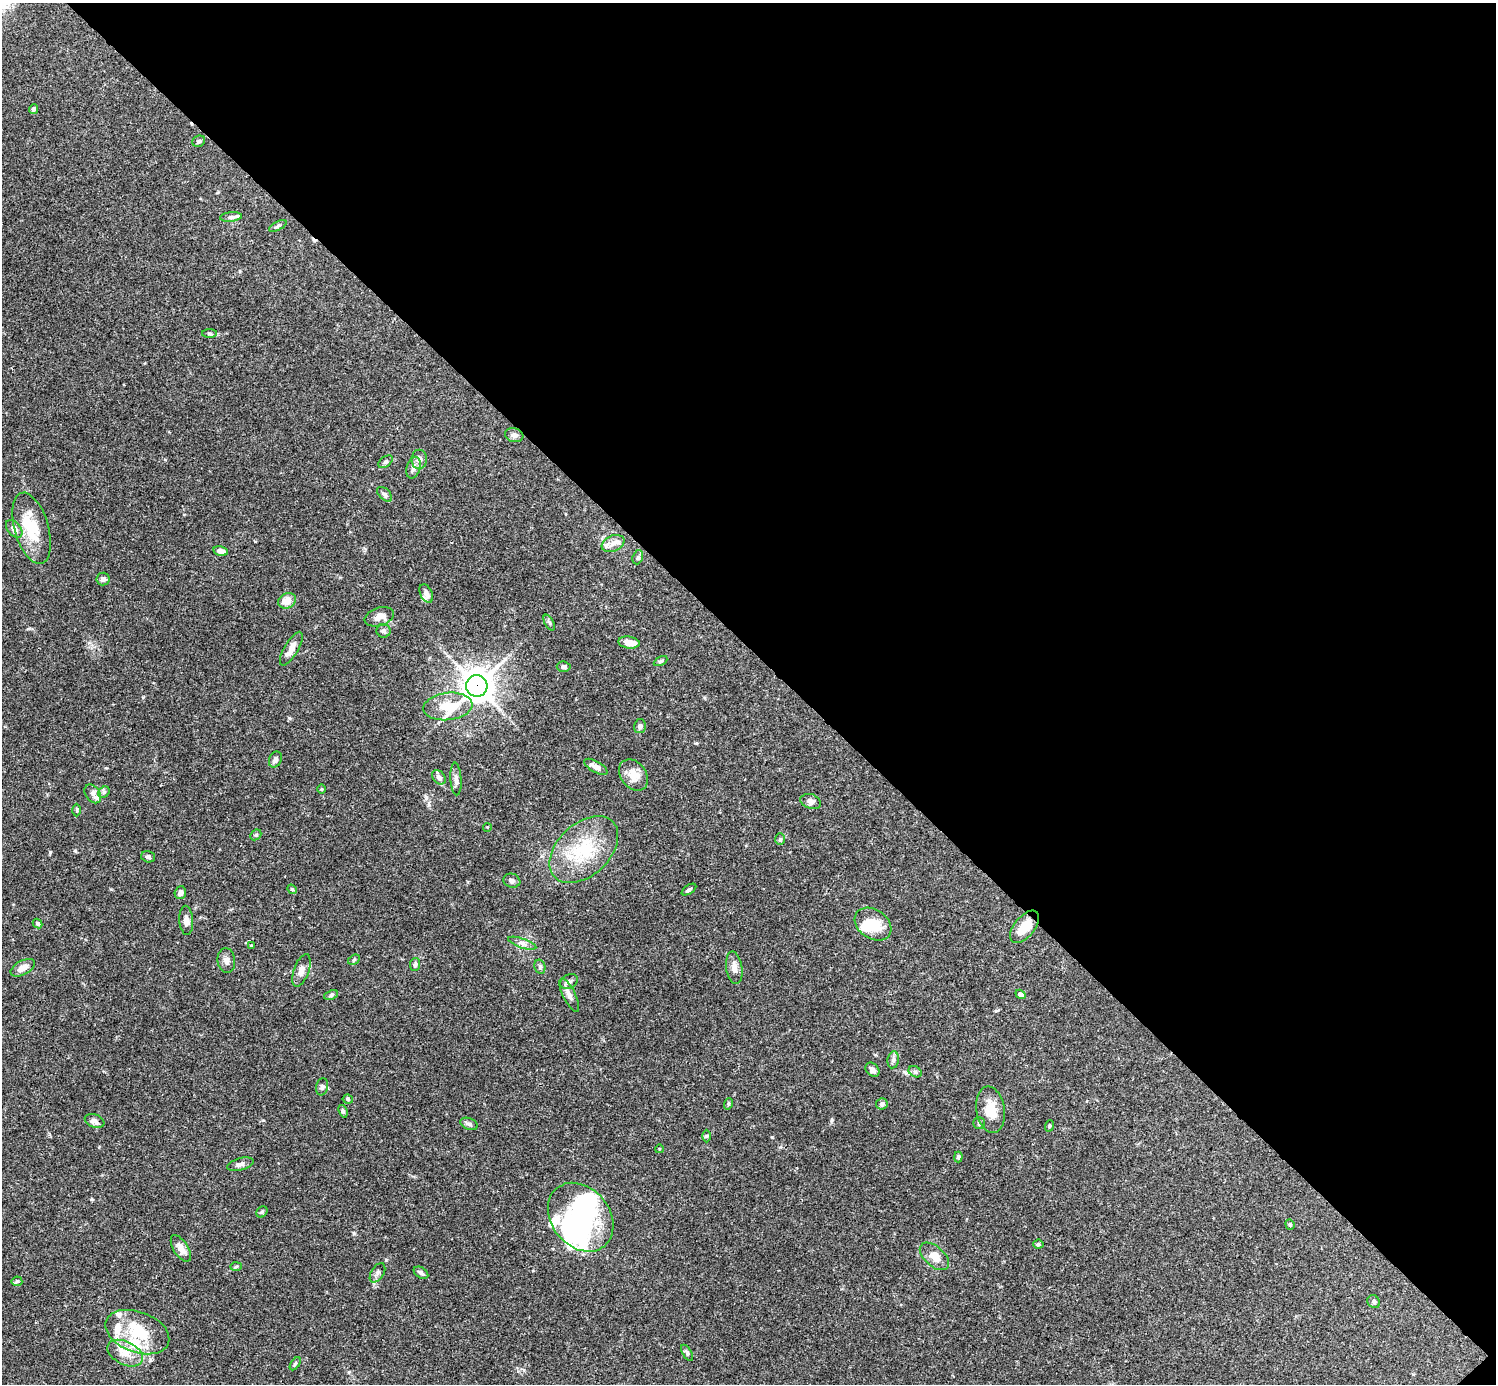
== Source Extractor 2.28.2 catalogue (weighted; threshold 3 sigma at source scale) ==
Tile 8 of 4 x 4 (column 4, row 2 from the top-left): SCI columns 4485-5978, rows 2920-4301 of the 5982 x 5981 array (HDU 1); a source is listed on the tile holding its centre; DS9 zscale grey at full resolution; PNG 1498 x 1386 px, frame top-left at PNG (2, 3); each listed source drawn as its Kron ellipse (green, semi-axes under 4 px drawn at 4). Shown black and unused: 47% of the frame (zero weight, under 3 of 4 exposures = <1% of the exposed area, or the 3 px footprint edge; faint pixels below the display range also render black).
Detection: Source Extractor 2.28.2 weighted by HDU 2 'WHT'; one run over the whole footprint, this tile lists its part. Background 0.0696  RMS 0.0032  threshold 0.0143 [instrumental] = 3 sigma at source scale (4.5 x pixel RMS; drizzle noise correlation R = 1.50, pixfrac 1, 0.05/0.05 arcsec/px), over >= 5 px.
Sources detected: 108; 4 inside a brighter object's white glare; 1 cosmic-ray / hot-pixel residue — neither listed nor drawn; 7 inside a brighter listed object's ellipse — not listed separately; the other 96 listed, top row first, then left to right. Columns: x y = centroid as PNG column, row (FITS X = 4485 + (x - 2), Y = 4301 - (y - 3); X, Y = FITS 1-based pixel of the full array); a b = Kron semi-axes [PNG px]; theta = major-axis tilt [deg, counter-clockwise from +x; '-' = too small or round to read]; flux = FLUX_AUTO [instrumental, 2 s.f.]
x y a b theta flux
33 109 5 4 - 0.82
199 141 7 5 23 0.76
231 217 11 4 5 1.1
278 226 9 4 26 0.59
210 334 7 3 -1 0.52
514 435 9 7 -15 1.3
419 459 9 8 - 1.6
386 462 8 5 37 0.65
413 468 11 6 74 1.5
385 494 9 5 -45 0.8
31 528 37 17 -74 12
14 529 10 6 -50 2.1
613 543 12 8 23 2.1
221 551 7 4 -12 1.7
638 557 7 5 72 0.69
103 579 6 6 - 1
426 593 10 6 -65 1.5
287 601 9 7 27 3.6
379 617 15 9 18 3.2
549 623 8 4 -62 0.61
383 631 7 7 - 0.86
629 642 11 6 -7 3.4
291 649 19 7 59 2.9
660 661 7 4 27 0.5
564 667 7 5 -5 0.93
477 686 11 10 - 440
448 706 25 13 7 10
640 726 7 6 - 0.92
275 760 8 6 66 1.2
596 767 13 5 -29 2.1
633 775 17 12 -54 4.2
439 777 8 6 -48 1.3
456 779 16 5 -86 1.4
322 789 5 3 - 0.3
104 792 6 5 - 0.6
93 794 10 7 -54 1.3
811 801 10 7 -20 1.4
77 810 6 4 -89 0.4
487 827 4 3 - 0.21
256 835 6 5 - 0.47
780 839 6 5 - 0.49
584 850 40 26 43 18
148 857 7 5 -15 0.78
512 881 8 7 - 1
292 889 5 4 - 0.35
689 890 8 4 34 0.6
180 893 6 5 - 1.5
186 920 14 7 -86 1.7
37 924 5 4 - 0.6
873 924 20 14 -35 7.1
1025 927 19 10 51 5.5
522 943 14 4 -19 1.3
251 945 4 3 - 0.32
226 960 12 8 -83 1.4
354 960 6 4 31 0.49
415 965 6 5 - 0.73
540 967 7 5 -77 0.65
23 968 13 7 29 2.5
734 968 16 8 -82 2
301 970 17 7 71 1.9
569 982 9 7 31 1.1
1020 994 5 4 - 1
331 995 7 4 22 0.59
569 995 18 6 -64 1.9
893 1060 8 5 80 0.94
872 1070 8 6 -47 1.4
915 1072 7 5 -29 0.7
322 1087 9 6 76 0.82
348 1099 5 4 - 0.47
728 1104 6 3 72 0.38
882 1104 6 5 - 0.86
991 1110 23 14 -81 6.2
343 1111 6 4 -70 0.55
95 1121 10 6 -20 1.2
979 1123 5 5 - 0.57
469 1124 9 5 -22 0.89
1049 1126 6 3 71 0.33
707 1136 6 4 90 0.4
659 1149 4 3 - 0.25
958 1157 5 4 - 0.59
240 1164 13 6 16 1.1
262 1212 6 5 - 0.45
581 1217 37 29 -50 39
1290 1224 5 4 - 0.45
1038 1244 5 4 - 0.53
181 1248 15 7 -57 2.3
934 1256 17 10 -41 3.8
236 1267 6 4 2 0.37
377 1273 11 6 58 1.1
421 1273 8 5 -32 0.8
17 1281 5 5 - 0.41
1374 1302 7 6 - 0.61
137 1332 33 20 -20 13
125 1353 19 11 -27 4.9
687 1353 9 4 -59 0.68
295 1364 7 4 54 0.48
Overlapping masked pixels (flux is a lower limit): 1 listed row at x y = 477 686
Unlisted compact peaks at least as high as the median listed source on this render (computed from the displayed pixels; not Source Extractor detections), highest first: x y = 289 718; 386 1260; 354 1233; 143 697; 50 853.